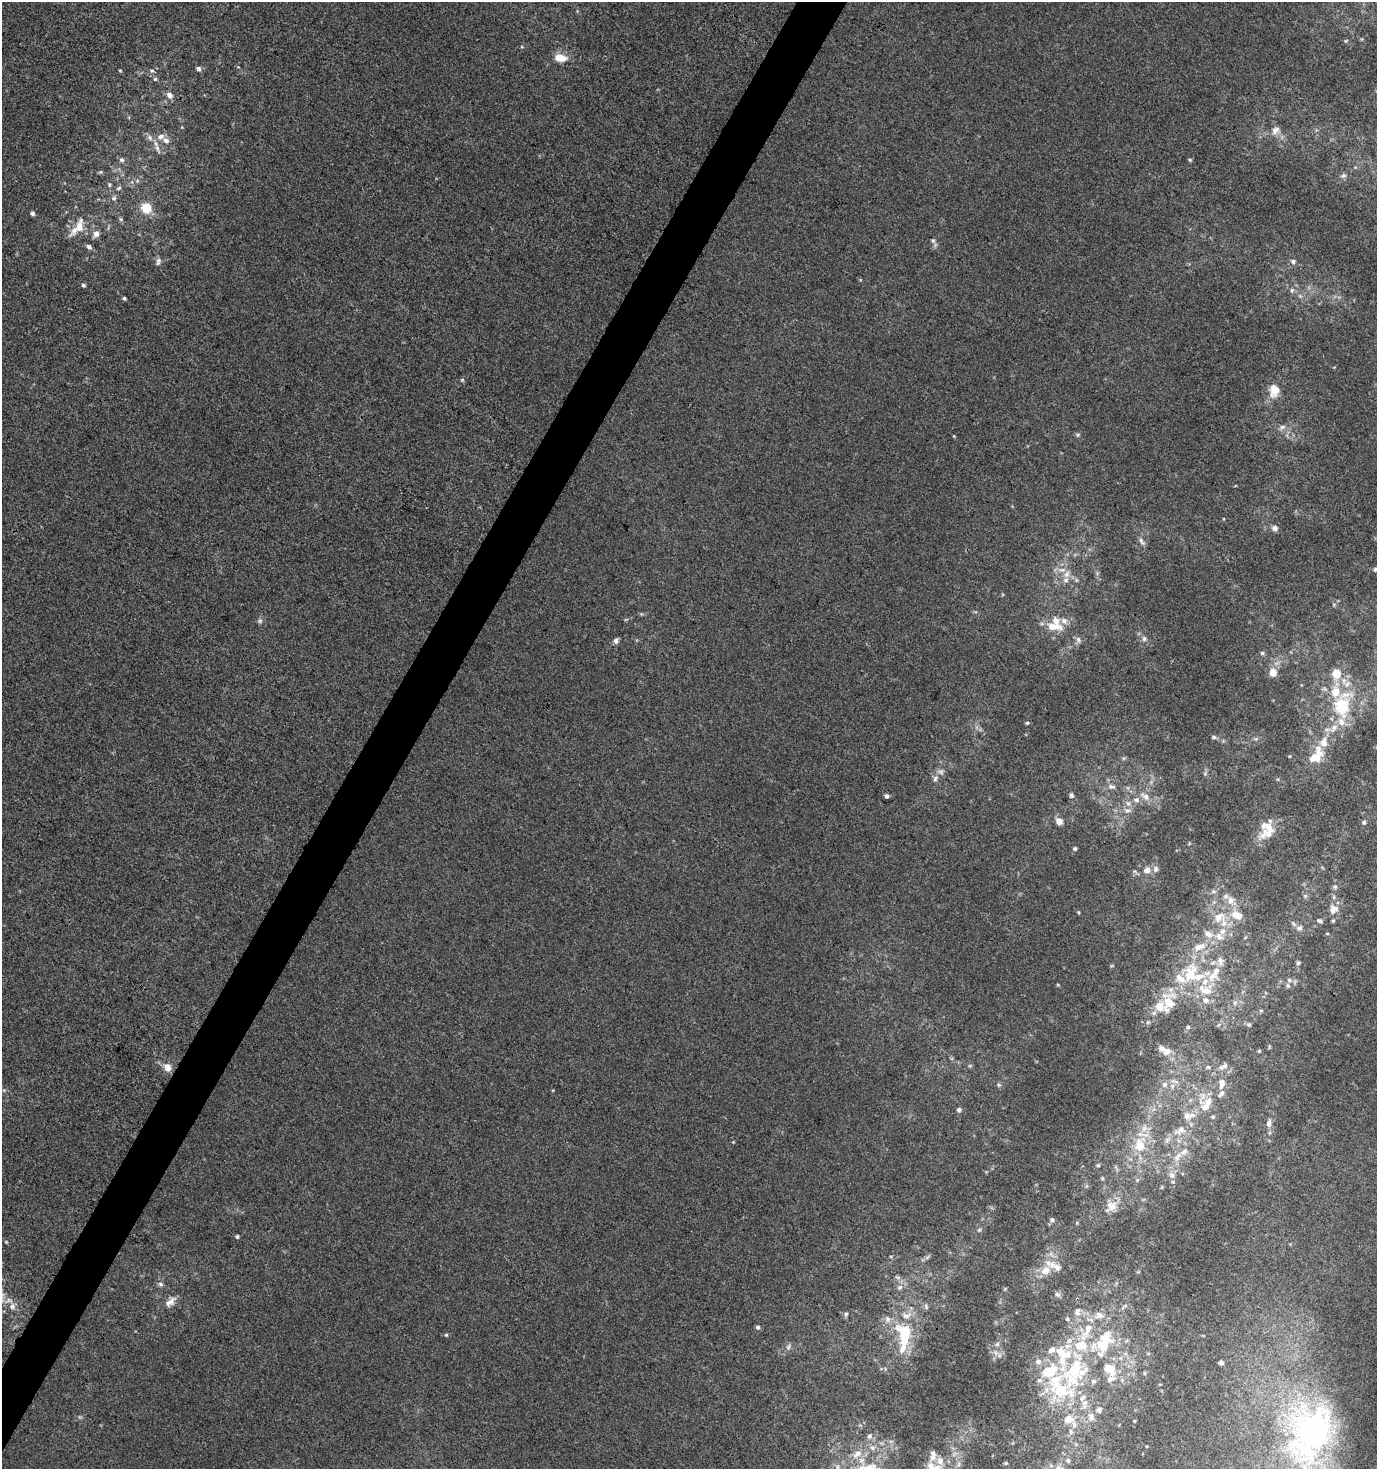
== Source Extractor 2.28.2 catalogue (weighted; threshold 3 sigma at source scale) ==
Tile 7 of 4 x 4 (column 3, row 2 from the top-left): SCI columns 3007-4381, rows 2936-4402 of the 5949 x 5877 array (HDU 1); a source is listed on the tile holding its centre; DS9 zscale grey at full resolution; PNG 1379 x 1471 px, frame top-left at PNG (2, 2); no overlay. Shown black and unused: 3% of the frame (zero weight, under 3 of 4 exposures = <1% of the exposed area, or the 3 px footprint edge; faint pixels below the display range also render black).
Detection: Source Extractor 2.28.2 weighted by HDU 2 'WHT'; one run over the whole footprint, this tile lists its part. Background 6.35e-04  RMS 0.0034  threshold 0.0155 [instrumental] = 3 sigma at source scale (4.5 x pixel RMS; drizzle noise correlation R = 1.50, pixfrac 1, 0.0396/0.0396 arcsec/px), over >= 5 px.
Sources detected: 207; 1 too faint to see at this stretch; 1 inside a brighter object's white glare — not listed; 54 inside a brighter listed object's ellipse — not listed separately; the other 151 listed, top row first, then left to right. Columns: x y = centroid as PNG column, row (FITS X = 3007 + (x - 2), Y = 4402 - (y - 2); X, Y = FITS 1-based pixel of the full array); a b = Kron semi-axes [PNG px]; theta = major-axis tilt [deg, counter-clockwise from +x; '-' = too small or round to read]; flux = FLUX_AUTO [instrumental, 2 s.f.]
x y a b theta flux
1346 41 6 4 90 0.4
560 58 16 9 -9 4.6
198 69 6 6 - 1
120 70 4 3 - 0.35
152 71 6 5 - 0.73
155 79 5 5 - 0.57
170 95 9 7 -38 1.8
1275 130 13 9 42 2.3
161 136 11 7 21 1.9
150 138 9 6 -73 1.2
157 148 14 5 -68 1.6
122 160 6 6 - 0.85
1190 160 5 4 - 0.5
100 172 6 4 17 0.41
1343 175 8 6 24 0.94
109 185 7 4 -72 0.59
119 188 7 5 27 0.7
114 198 8 6 16 0.88
146 208 12 11 - 6.8
32 213 5 5 - 1
79 226 20 10 81 4.9
96 234 8 7 - 2.1
933 241 7 6 - 0.87
89 247 8 5 -46 1
158 261 11 6 68 1.1
1293 261 7 6 - 1.1
83 285 5 5 - 0.63
1292 290 7 6 - 0.89
124 298 4 4 - 0.56
462 380 5 5 - 0.47
1274 390 18 13 89 5.1
1282 427 10 6 33 1.3
1078 435 6 5 - 0.63
1274 528 8 8 - 1.3
1141 541 11 5 -60 1.2
1375 569 5 4 - 0.71
1067 574 9 7 66 2
260 621 7 6 - 0.83
1054 626 26 11 -6 6
1144 639 7 7 - 1
616 640 8 6 68 1.1
1078 640 10 7 -71 1.3
1262 653 5 5 - 0.63
1273 672 10 8 85 3.7
1337 674 12 11 - 5.5
1347 684 12 6 40 2.2
1342 707 21 13 74 20
1027 723 5 4 - 0.45
1214 737 7 5 -2 0.66
1256 739 6 5 - 0.65
1290 756 4 3 - 0.27
1313 758 46 10 59 7.9
935 779 8 6 86 1.1
1111 786 12 6 -9 1.4
1071 795 6 5 - 0.85
887 796 4 4 - 0.8
1145 796 14 8 -28 3
1128 803 9 8 - 1.7
1128 810 11 7 -10 1.7
1059 821 8 7 - 2.4
1364 822 6 6 - 0.71
1267 826 20 18 -48 6
1075 849 5 5 - 0.61
1156 869 9 7 87 1.3
1147 870 9 8 - 2.1
1335 887 6 5 - 0.75
1213 891 7 4 0 0.78
1305 896 6 5 - 0.65
1231 900 12 11 - 3.3
1333 909 14 12 43 3.5
1078 912 5 3 - 0.34
1237 915 17 11 -26 5.3
1219 917 19 13 31 6.4
1319 921 7 5 -16 0.79
1300 928 9 7 22 1.3
1219 936 14 9 -44 3.2
1220 961 14 8 -84 2.1
1298 963 5 5 - 0.64
1190 975 33 19 77 17
1212 976 17 15 11 6.2
1289 980 6 6 - 0.74
1058 985 5 3 - 0.3
1205 990 23 12 -25 6.9
1169 1002 27 18 -77 8.4
1235 1002 7 4 19 0.74
1261 1010 6 4 0 0.42
1148 1022 5 5 - 0.56
1249 1025 6 5 - 0.64
1188 1027 5 4 - 0.58
1167 1051 11 9 20 2.8
1259 1051 5 4 - 0.37
1225 1066 10 7 41 1.4
167 1067 10 8 -74 3.1
1208 1067 5 5 - 0.53
1222 1083 13 8 85 2.8
1164 1084 8 7 - 1.7
999 1085 6 5 - 0.58
1208 1102 16 13 -63 5.1
959 1110 6 5 - 0.86
1269 1123 12 6 81 1.6
1180 1130 21 11 33 5.7
733 1142 4 4 - 0.26
1140 1145 21 14 78 10
1177 1157 17 9 55 3.9
1098 1165 5 5 - 0.57
1116 1168 11 3 -64 0.66
1172 1175 11 9 -73 2.2
1086 1186 6 4 71 0.48
1162 1187 6 4 71 0.4
1111 1206 20 15 53 5
1052 1220 6 5 - 0.79
979 1230 7 4 45 0.56
237 1237 5 4 - 0.46
6 1242 4 4 - 0.3
1046 1271 14 12 44 4.6
161 1284 7 6 - 0.91
900 1287 8 7 - 1.3
1058 1295 8 7 - 1
170 1302 18 9 40 2.7
12 1306 10 9 - 2.2
926 1306 8 4 -65 0.69
1124 1306 13 3 38 0.76
1077 1312 12 9 77 2.4
846 1314 6 5 - 0.63
1099 1315 14 10 -9 3.3
1067 1319 6 5 - 0.62
758 1327 6 5 - 0.73
905 1334 34 22 -83 19
446 1335 5 4 - 0.43
997 1344 7 5 45 0.8
1081 1345 21 16 5 12
1103 1345 27 18 47 14
788 1347 10 6 56 1.1
999 1355 7 4 -72 0.67
1038 1361 8 6 15 1.4
1221 1363 5 4 - 1.1
1109 1369 20 13 -40 7
1071 1380 40 22 -64 22
1099 1410 7 7 - 1.2
1091 1417 13 8 -79 2.1
1069 1419 12 9 2 4
1134 1421 4 3 - 0.33
1071 1431 8 6 -87 1
1314 1432 73 49 70 100
869 1436 8 7 - 1.2
872 1448 8 7 - 1.5
857 1454 16 9 38 3.8
1068 1460 7 5 -50 0.69
940 1461 11 9 -70 2.6
1006 1463 5 4 - 0.45
959 1464 7 4 71 0.81
Isophote crosses this tile's border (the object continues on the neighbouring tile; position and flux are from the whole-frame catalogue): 2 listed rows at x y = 1375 569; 1314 1432